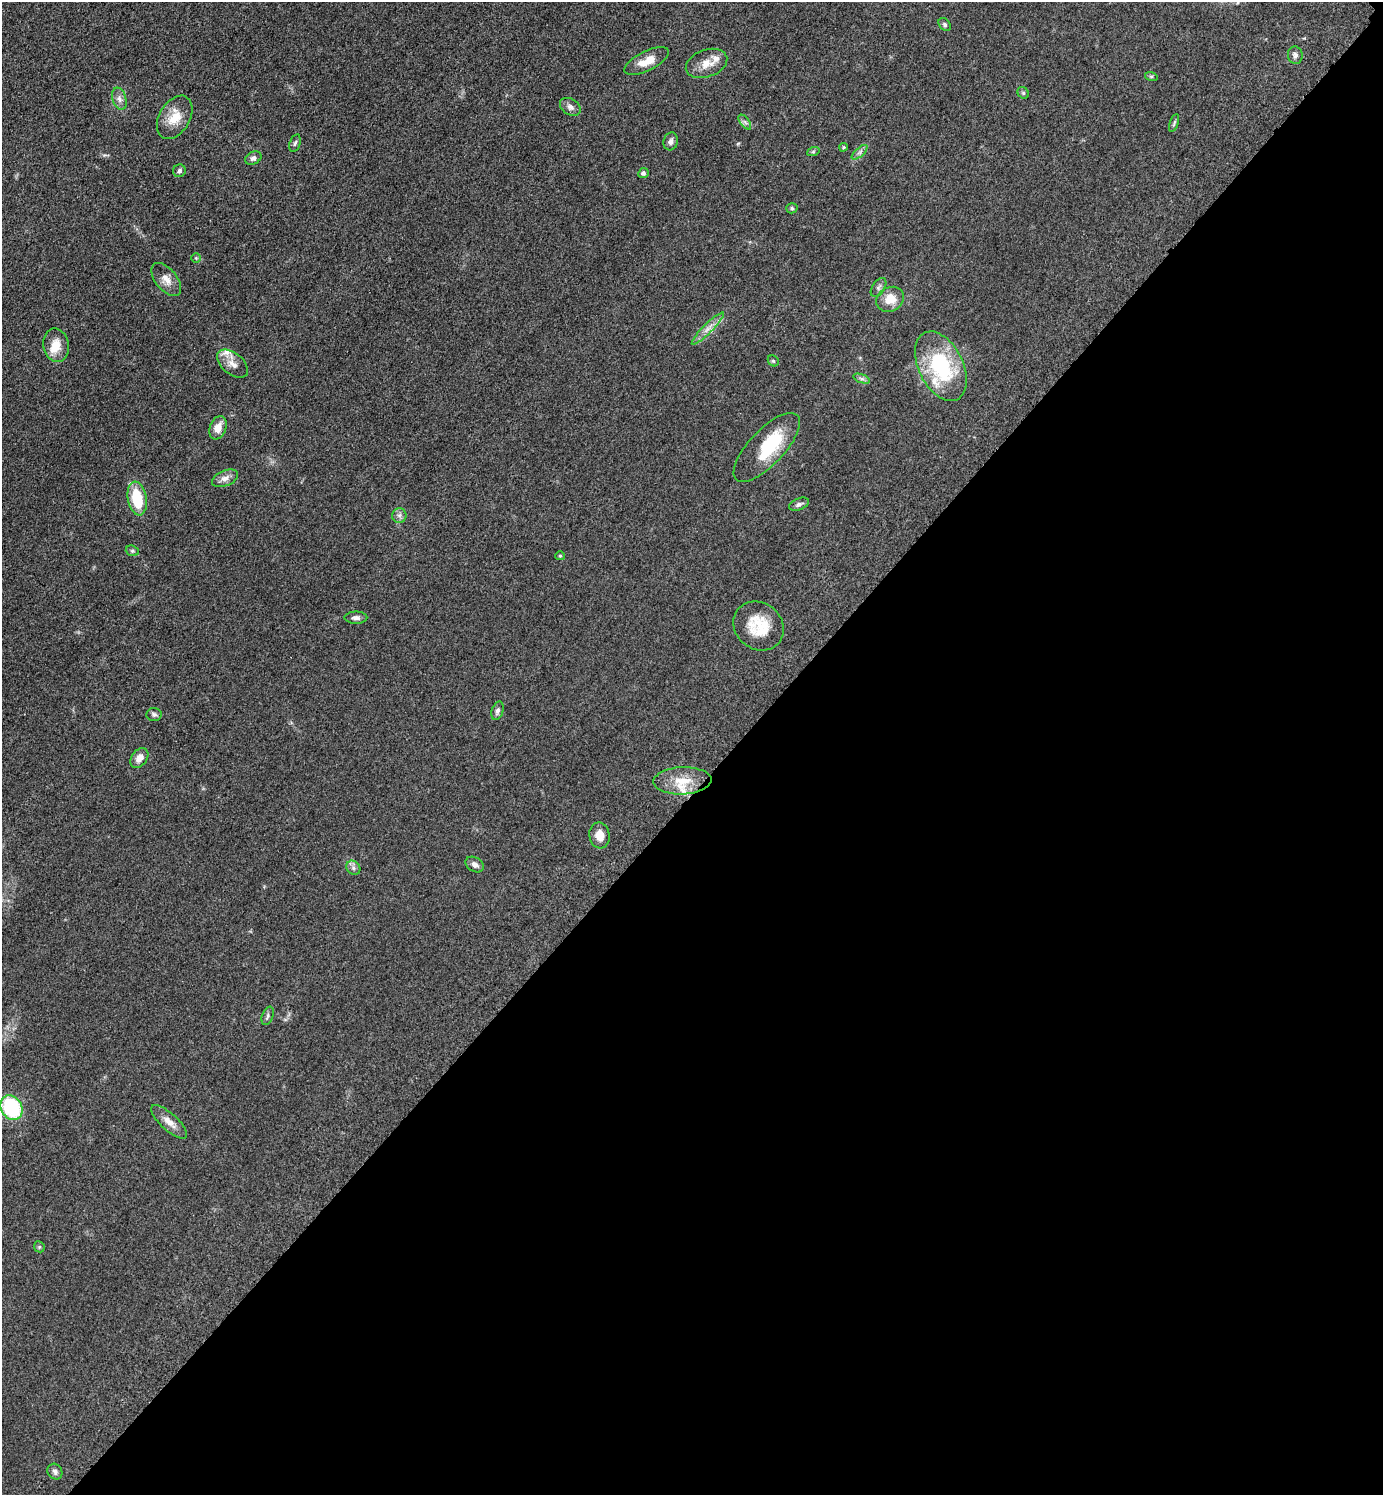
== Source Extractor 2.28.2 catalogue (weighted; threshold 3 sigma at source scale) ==
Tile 12 of 4 x 4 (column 4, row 3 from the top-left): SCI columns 4355-5735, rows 1513-3005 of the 6049 x 6048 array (HDU 1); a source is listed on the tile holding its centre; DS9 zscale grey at full resolution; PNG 1385 x 1497 px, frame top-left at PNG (2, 2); each listed source drawn as its Kron ellipse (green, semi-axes under 4 px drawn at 4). Shown black and unused: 47% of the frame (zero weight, under 3 of 5 exposures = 4% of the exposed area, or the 3 px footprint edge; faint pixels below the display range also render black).
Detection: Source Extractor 2.28.2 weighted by HDU 2 'WHT'; one run over the whole footprint, this tile lists its part. Background 0.05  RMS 0.0054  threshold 0.0244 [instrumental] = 3 sigma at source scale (4.5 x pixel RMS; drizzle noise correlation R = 1.50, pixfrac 1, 0.05/0.05 arcsec/px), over >= 5 px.
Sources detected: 57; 5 inside a brighter listed object's ellipse — not listed separately; the other 52 listed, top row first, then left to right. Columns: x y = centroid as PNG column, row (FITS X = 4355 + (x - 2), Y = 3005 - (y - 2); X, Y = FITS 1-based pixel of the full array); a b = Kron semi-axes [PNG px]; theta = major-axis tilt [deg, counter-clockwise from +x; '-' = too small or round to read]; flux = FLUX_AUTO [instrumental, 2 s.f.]
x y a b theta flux
945 24 7 5 -51 1
1295 55 9 7 -77 1.9
647 61 24 9 26 8.1
707 63 21 13 19 7.3
1151 76 6 4 -18 0.78
1023 93 6 5 - 0.92
119 99 11 6 -71 2.6
570 107 11 8 -33 2.4
175 117 23 15 59 11
745 122 8 4 -53 1.4
1174 123 9 4 70 0.96
671 141 9 7 74 2.1
295 143 9 5 72 1.3
843 147 4 3 - 0.62
813 152 6 4 19 0.78
860 152 10 4 42 1.6
253 158 8 6 27 1.9
179 171 6 6 - 1.2
643 173 5 5 - 1.5
792 208 5 5 - 0.91
196 258 5 5 - 0.63
166 280 19 10 -51 5.3
878 287 10 6 56 1.7
890 299 14 12 28 8.7
708 328 22 4 45 4
56 345 17 12 -79 8.1
773 361 6 5 - 0.82
232 364 18 10 -39 5
941 366 37 22 -64 45
862 379 9 4 -19 1.2
218 428 12 8 69 5.4
767 447 44 17 47 29
225 478 14 7 21 3.4
137 498 17 9 -80 19
799 504 10 5 21 1.8
399 515 7 7 - 1.9
132 551 7 5 -20 0.91
560 556 5 4 - 0.66
356 618 11 6 0 2
759 626 26 23 -38 17
497 711 9 5 72 1.6
154 715 7 6 - 1.4
139 758 11 7 52 4.4
682 781 29 13 2 12
600 835 13 10 -82 5.5
475 864 10 7 -31 2.2
353 868 8 6 -48 1.6
268 1016 9 5 70 1.3
12 1108 13 10 -61 45
169 1122 23 8 -42 5.2
39 1247 6 5 - 0.84
55 1472 8 7 - 1.8